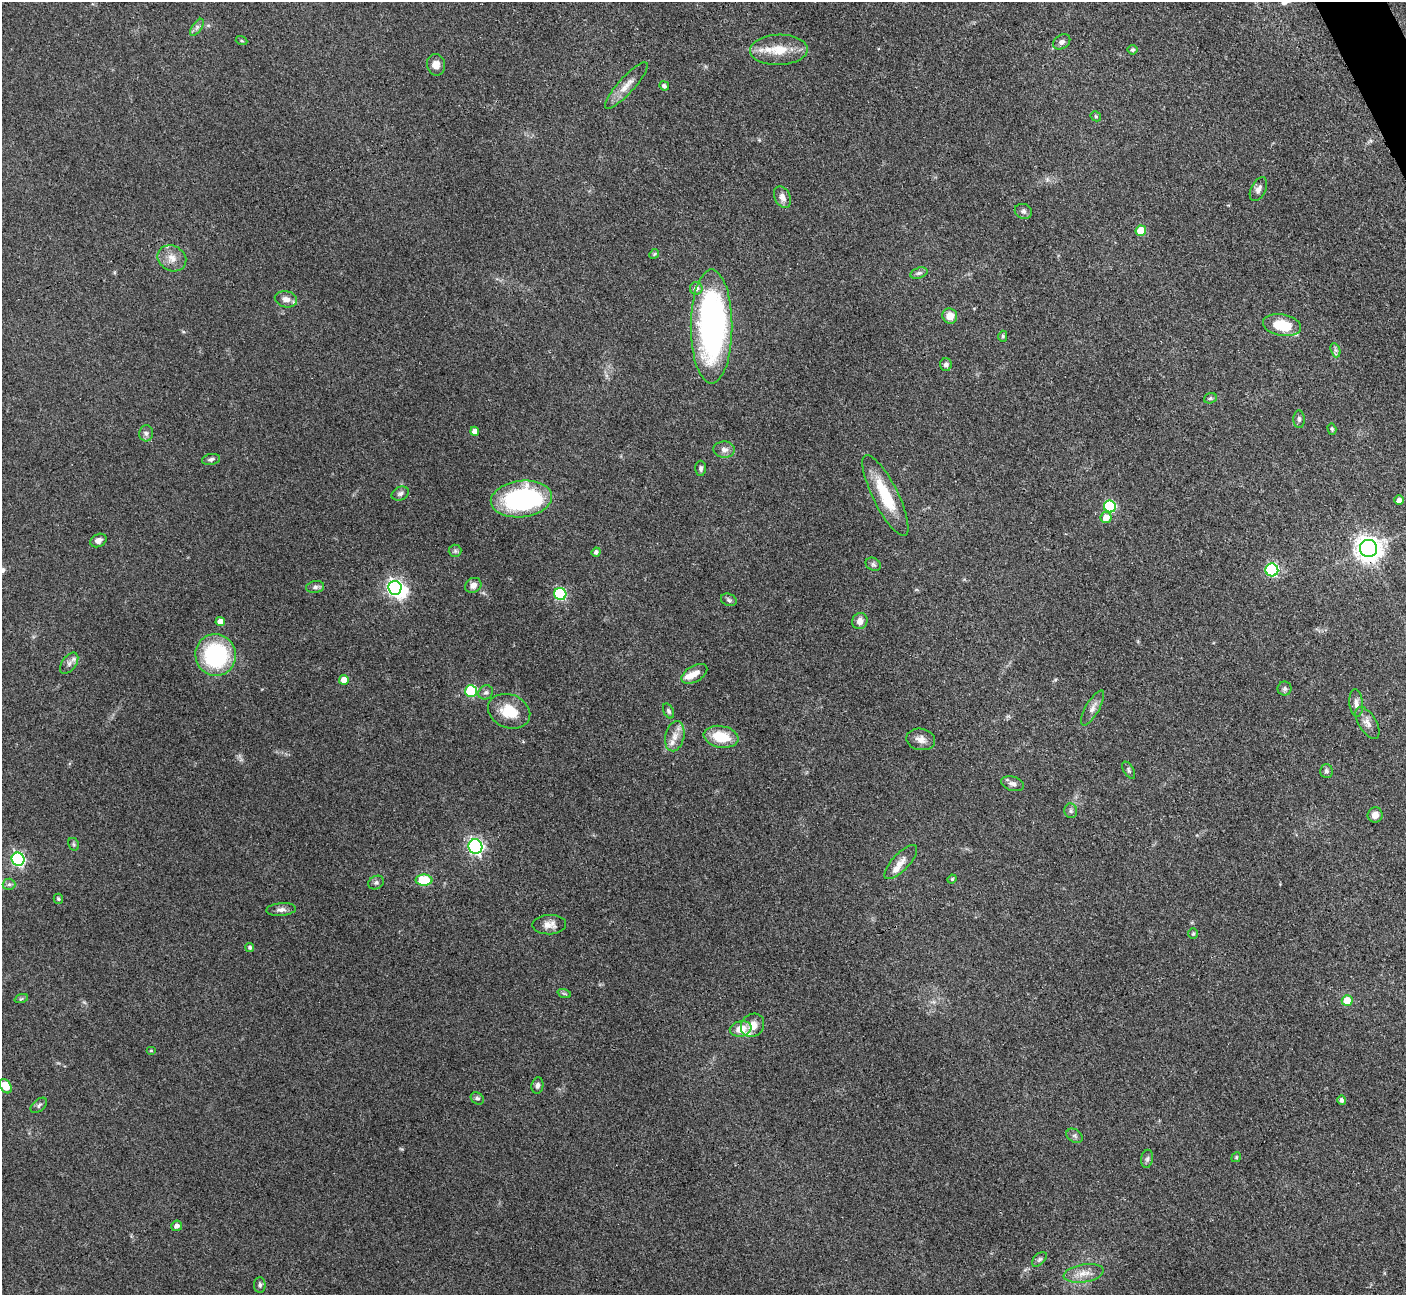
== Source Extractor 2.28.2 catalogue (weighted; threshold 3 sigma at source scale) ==
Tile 10 of 4 x 4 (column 2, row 3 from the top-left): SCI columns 1421-2824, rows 1594-2886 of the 5648 x 5638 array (HDU 1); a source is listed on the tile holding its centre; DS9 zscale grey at full resolution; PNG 1408 x 1297 px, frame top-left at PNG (2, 2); each listed source drawn as its Kron ellipse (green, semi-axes under 4 px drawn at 4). Shown black and unused: <1% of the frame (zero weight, under 3 of 4 exposures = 2% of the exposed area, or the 3 px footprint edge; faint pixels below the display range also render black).
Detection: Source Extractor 2.28.2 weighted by HDU 2 'WHT'; one run over the whole footprint, this tile lists its part. Background 0.093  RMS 0.0063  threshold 0.0282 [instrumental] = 3 sigma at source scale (4.5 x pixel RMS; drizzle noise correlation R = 1.50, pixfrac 1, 0.05/0.05 arcsec/px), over >= 5 px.
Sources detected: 109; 1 inside a brighter object's white glare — neither listed nor drawn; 6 inside a brighter listed object's ellipse — not listed separately; the other 102 listed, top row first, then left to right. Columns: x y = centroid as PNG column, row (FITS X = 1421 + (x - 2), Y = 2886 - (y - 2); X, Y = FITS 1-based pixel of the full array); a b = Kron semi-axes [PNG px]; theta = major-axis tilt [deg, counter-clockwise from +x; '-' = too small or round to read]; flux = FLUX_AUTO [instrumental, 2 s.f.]
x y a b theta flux
197 27 10 5 55 1.8
241 41 6 4 -20 0.77
1062 42 9 6 35 2.5
779 50 29 15 2 15
1133 50 5 5 - 1
436 65 11 9 -80 4.7
626 85 30 8 48 7.4
664 86 5 4 - 2
1096 116 6 4 -47 0.86
1258 189 13 7 63 3.2
782 197 11 7 -64 3.9
1023 211 9 7 -24 2.1
1141 231 5 5 - 15
654 254 5 4 - 0.7
172 258 15 12 -30 6.4
919 273 9 5 16 1.6
696 288 6 6 - 2.9
286 299 11 8 -13 4.4
950 316 8 7 - 6.2
1282 325 19 10 -10 17
712 327 57 21 -90 190
1003 336 6 4 -88 1
1335 350 7 4 -71 1.5
946 365 6 6 - 2
1210 398 6 5 - 1
1299 419 9 5 89 1.5
1332 429 6 4 -73 0.89
475 431 4 4 - 4.2
146 433 8 7 - 2
724 450 10 8 -2 3.3
211 459 9 5 9 1.8
701 468 7 5 -89 1.5
400 494 9 6 25 2
885 495 45 12 -63 26
521 499 31 18 7 95
1399 500 5 5 - 3.1
1110 506 6 6 - 49
1106 518 5 5 - 7.1
98 540 8 6 26 3.3
1368 548 9 8 - 630
455 551 6 6 - 1.3
596 552 4 4 - 1.8
873 564 8 6 -27 1.5
1272 570 6 6 - 81
473 585 9 7 31 3.8
315 587 9 6 10 1.9
395 588 7 6 - 190
560 594 6 6 - 58
729 600 8 6 -23 1.4
220 621 5 4 - 5.3
860 621 8 7 - 3.9
216 655 21 20 - 69
69 663 12 7 53 2.8
694 674 14 8 30 5.2
344 680 5 5 - 5.3
1285 689 7 7 - 1.5
471 691 6 6 - 45
486 692 8 6 38 1.8
1356 703 14 6 -84 3.2
1093 708 20 7 60 3.9
509 711 22 16 -21 17
668 711 8 5 -64 1.4
1367 723 18 8 -59 4.6
675 736 15 9 78 5.9
721 737 17 11 -10 17
921 739 14 10 -10 4.7
1129 770 9 5 -59 1.3
1326 771 7 6 - 1.8
1013 784 12 7 -17 2.8
1071 811 7 6 - 1.5
1375 815 7 7 - 4.5
74 844 7 5 -61 1
475 846 7 7 - 160
18 859 7 6 - 110
901 862 22 8 47 5.4
952 879 4 4 - 0.7
424 880 8 5 0 32
376 883 8 6 32 1.7
9 884 6 5 - 1.4
58 899 5 4 - 1
281 909 15 6 5 3.2
549 925 17 9 1 5.3
1193 934 5 5 - 0.83
250 947 4 4 - 1.4
564 993 7 4 -19 0.98
21 999 7 4 19 0.93
1347 1001 5 5 - 13
753 1025 12 11 - 6.8
741 1029 11 7 11 8.8
151 1050 5 3 - 0.64
6 1086 8 5 -57 12
537 1086 8 6 81 2
477 1098 7 5 -34 1.4
1342 1100 5 4 - 1.8
39 1105 9 6 41 1.5
1075 1136 9 6 -33 1.8
1236 1157 5 4 - 0.78
1147 1159 9 6 80 1.9
177 1226 5 5 - 2.9
1039 1259 9 5 45 1.6
1084 1273 20 9 9 7.1
260 1285 8 5 90 1.4
Overlapping masked pixels (flux is a lower limit): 1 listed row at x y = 1368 548